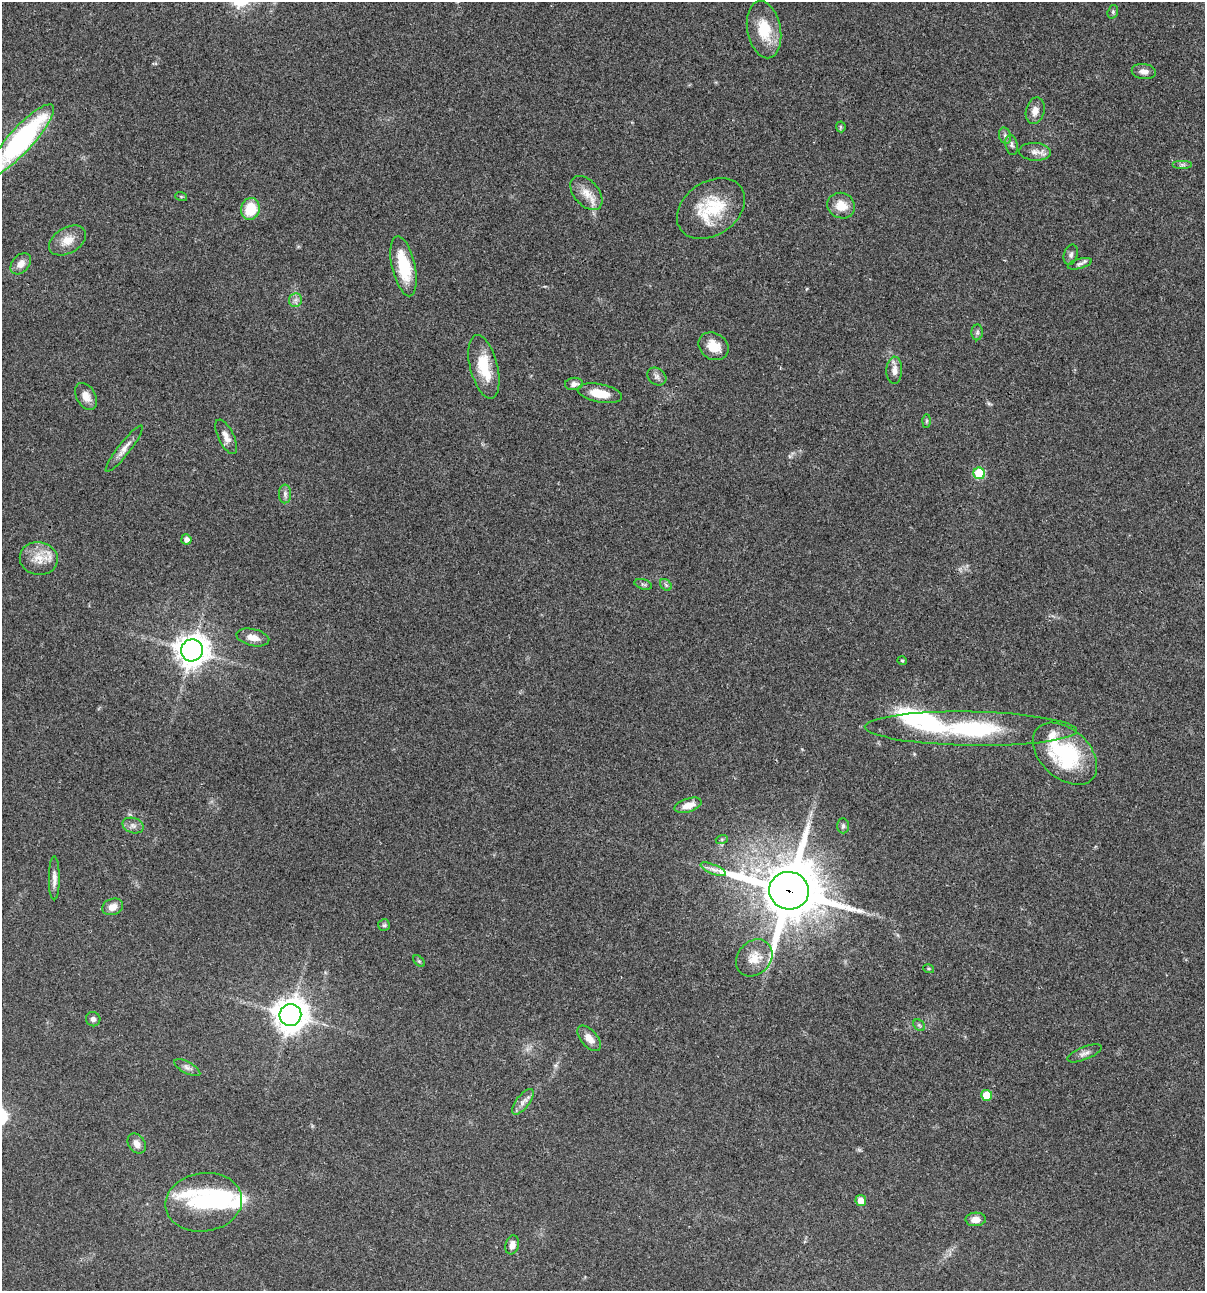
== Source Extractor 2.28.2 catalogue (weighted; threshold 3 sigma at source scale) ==
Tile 6 of 4 x 4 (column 2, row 2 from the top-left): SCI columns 1437-2639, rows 2696-3984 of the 5404 x 5390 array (HDU 1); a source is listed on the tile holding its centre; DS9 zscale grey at full resolution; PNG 1207 x 1293 px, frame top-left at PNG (2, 2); each listed source drawn as its Kron ellipse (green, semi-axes under 4 px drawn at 4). Shown black and unused: <1% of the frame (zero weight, under 3 of 4 exposures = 9% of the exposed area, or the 3 px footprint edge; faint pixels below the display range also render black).
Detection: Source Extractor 2.28.2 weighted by HDU 2 'WHT'; one run over the whole footprint, this tile lists its part. Background 0.0467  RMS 0.0053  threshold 0.0237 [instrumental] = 3 sigma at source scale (4.5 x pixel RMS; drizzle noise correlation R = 1.50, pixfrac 1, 0.05/0.05 arcsec/px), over >= 5 px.
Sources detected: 76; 2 inside a brighter object's white glare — neither listed nor drawn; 6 inside a brighter listed object's ellipse — not listed separately; the other 68 listed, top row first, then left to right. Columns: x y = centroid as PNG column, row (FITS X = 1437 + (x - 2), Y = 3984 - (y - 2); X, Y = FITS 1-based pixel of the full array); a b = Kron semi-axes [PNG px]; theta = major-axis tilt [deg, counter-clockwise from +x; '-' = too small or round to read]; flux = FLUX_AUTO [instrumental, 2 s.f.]
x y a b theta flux
1113 12 7 5 71 0.83
764 30 29 16 -79 17
1144 71 12 7 -9 2.9
1035 111 13 9 75 4
841 127 5 5 - 0.76
1005 136 8 6 -74 1.3
21 140 47 12 47 97
1012 145 10 6 -79 1.3
1035 152 16 9 -3 3.6
1183 165 10 4 0 1.4
586 193 20 12 -50 6.8
181 196 6 4 -19 0.55
841 206 14 12 -25 7.5
250 209 11 9 77 14
711 209 37 26 35 25
67 240 20 12 30 6.9
1071 255 10 7 73 1.6
21 264 12 8 48 3.6
1080 264 12 5 15 1.5
404 266 30 11 -77 22
295 300 7 6 - 1.7
977 332 8 6 88 1.2
713 346 16 13 -33 8.5
484 367 32 13 -75 16
894 370 13 8 88 3.5
657 376 10 8 -39 2
574 384 9 6 5 2.7
600 393 22 9 -11 9.6
86 396 14 9 -59 4.2
926 421 7 4 88 0.76
226 437 19 8 -64 3.7
124 449 29 6 52 4.2
979 473 6 5 - 21
285 494 9 6 90 1.6
186 539 5 5 - 2.2
39 558 19 16 -9 9
643 584 9 5 -16 0.95
666 585 6 5 - 1
253 637 16 8 -12 4.4
192 650 11 11 - 650
902 661 5 4 - 0.57
971 729 106 17 -1 60
1065 754 37 24 -43 44
688 805 14 7 17 5.2
133 826 11 7 -16 2.4
843 826 7 6 - 1.1
722 839 6 4 18 0.71
713 869 13 4 -22 2.4
54 878 22 5 90 3.1
789 891 20 18 -12 3600
113 907 11 8 19 4.2
384 925 6 6 - 0.84
754 958 20 16 47 8.1
419 961 7 4 -44 0.75
929 969 5 3 - 0.54
290 1015 11 11 - 780
93 1019 7 7 - 1.7
919 1025 6 5 - 0.93
589 1038 15 8 -49 4.4
1084 1053 18 6 22 2.4
187 1068 14 6 -28 2
987 1095 5 5 - 13
523 1102 15 6 52 2.8
137 1144 11 8 -54 3.6
861 1201 5 5 - 4.5
204 1202 39 29 8 38
976 1219 10 7 3 3.7
512 1245 9 6 73 3.5
Overlapping masked pixels (flux is a lower limit): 1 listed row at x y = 789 891
Isophote crosses this tile's border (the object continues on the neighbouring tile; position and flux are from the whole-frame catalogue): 1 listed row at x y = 21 140